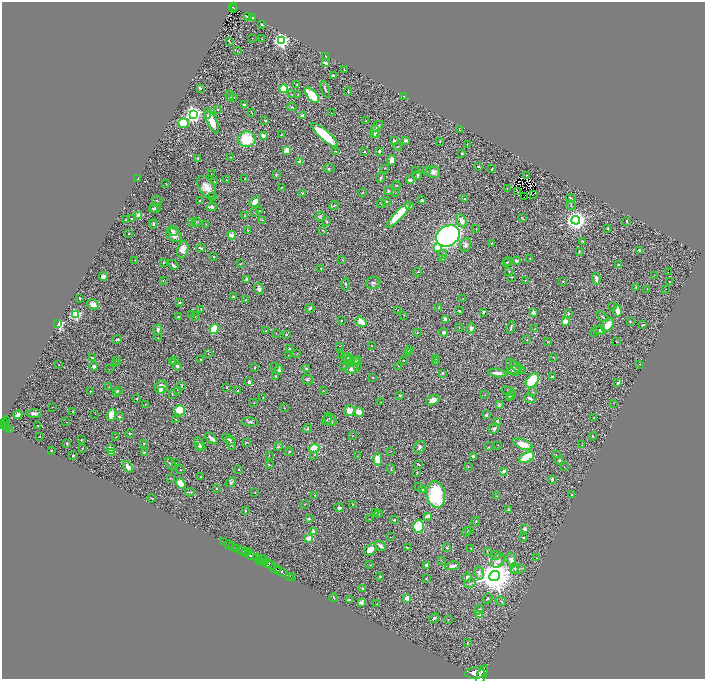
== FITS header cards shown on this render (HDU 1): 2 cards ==
NAXIS1  =                 1406
NAXIS2  =                 1353

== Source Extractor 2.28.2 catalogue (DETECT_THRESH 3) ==
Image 1406 x 1353 px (HDU 1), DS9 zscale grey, zoomed out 1/2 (1 PNG px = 2 x 2 image px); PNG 707 x 681 px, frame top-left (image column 2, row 1353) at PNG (2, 2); each listed source drawn as its Kron ellipse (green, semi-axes under 4 px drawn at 4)
Background 1.16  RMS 0.024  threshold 0.071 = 3 sigma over >= 5 px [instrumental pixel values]
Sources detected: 515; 55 cannot appear on this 1/2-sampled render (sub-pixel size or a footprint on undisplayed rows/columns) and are neither listed nor drawn; the other 460 listed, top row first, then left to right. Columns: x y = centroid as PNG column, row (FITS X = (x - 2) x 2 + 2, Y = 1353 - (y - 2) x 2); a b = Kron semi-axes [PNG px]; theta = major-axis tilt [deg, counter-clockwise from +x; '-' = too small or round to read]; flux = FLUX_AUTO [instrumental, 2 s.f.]
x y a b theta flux
233 7 4 2 - 140
233 9 2 1 - 26
247 16 2 1 - 1.6
253 18 3 2 - 8.7
262 25 3 2 - 5.8
252 38 2 1 - 1.1
262 39 3 2 - 1.5
229 41 3 1 - 3.5
281 41 4 4 - 1500
237 51 2 2 - 1.3
326 56 2 2 - 3.7
325 63 4 2 - 9.2
344 70 3 1 - 3.7
333 76 3 2 - 11
297 84 3 2 - 4.7
200 88 3 2 - 11
284 89 4 4 - 180
325 89 9 2 -71 7.7
348 91 4 2 - 3.1
291 94 4 2 - 2.3
298 94 2 2 - 1.8
312 95 9 5 -48 250
230 96 5 3 - 11
404 96 3 2 - 1.4
234 98 2 2 - 1.8
244 104 4 2 - 12
292 107 4 3 - 4.5
218 109 4 3 - 5.8
251 113 4 1 - 2.7
331 113 2 2 - 1.3
193 114 4 4 - 1900
207 115 2 1 - 3.5
302 116 3 3 - 11
265 120 2 2 - 5.2
212 121 14 5 -65 92
366 121 2 1 - 1.8
183 123 5 5 - 110
377 126 6 2 40 6.8
459 130 2 1 - 1.1
374 131 7 4 74 23
377 134 4 3 - 36
281 135 3 2 - 2.2
324 135 17 5 -41 220
263 136 3 3 - 26
247 139 8 8 - 170
394 140 4 3 - 10
406 140 3 3 - 12
440 141 3 2 - 3.3
467 144 2 1 - 1.7
398 147 4 2 - 2.9
287 150 3 3 - 66
336 151 2 2 - 2.2
379 151 3 3 - 6.2
364 152 3 2 - 4.1
462 153 2 2 - 6
231 157 3 2 - 2.5
198 158 3 3 - 6.1
392 160 5 3 - 17
300 162 3 3 - 39
479 166 3 3 - 5.3
329 168 6 3 4 4.3
385 168 2 2 - 2.6
492 169 3 2 - 3.2
416 171 3 2 - 2.4
426 171 3 2 - 3.1
433 172 7 6 - 21
211 174 2 2 - 1.3
276 175 4 3 - 5.2
418 175 4 3 - 6.6
527 175 3 2 - 1.7
245 178 2 1 - 2
380 178 5 2 - 4.5
138 179 3 2 - 2.3
226 180 2 1 - 1.6
410 180 4 3 - 19
215 182 3 2 - 2.8
166 184 2 1 - 2.2
396 185 4 3 - 3.4
207 187 12 7 -55 54
282 187 3 2 - 2.6
507 189 2 1 - 1.5
388 191 3 3 - 9
517 192 2 1 - 2
302 193 3 2 - 3.4
363 193 3 2 - 3.3
395 193 2 1 - 1.9
533 194 2 1 - 4.1
212 197 3 2 - 5.6
524 197 2 1 - 1.4
571 198 5 3 - 8.6
465 199 3 2 - 3.3
422 200 4 3 - 5.9
157 201 5 2 - 2.8
200 201 3 2 - 5.7
386 201 4 3 - 6.6
255 202 6 4 44 46
381 203 4 2 - 5
571 205 5 2 - 4.9
334 206 4 3 - 5.6
410 206 4 3 - 9.2
212 207 5 3 - 15
155 208 5 3 - 7.4
153 209 4 3 - 5.8
259 210 2 1 - 2
255 213 3 2 - 2.2
139 215 3 2 - 170
244 215 3 2 - 3
399 215 17 4 47 180
320 217 5 4 - 6.5
522 218 3 1 - 2.3
131 219 3 2 - 4
126 220 2 1 - 3.3
262 220 3 2 - 1.5
576 220 4 4 - 3600
462 221 7 4 -63 28
626 221 3 2 - 4.4
196 222 4 2 - 2.8
327 222 4 3 - 4.3
191 223 2 1 - 1.2
153 224 4 3 - 7
206 224 2 2 - 2.3
476 228 2 2 - 3
608 228 2 2 - 3
248 230 3 2 - 4.8
323 230 3 2 - 2.7
173 231 5 5 - 12
129 234 2 2 - 2.2
174 235 8 6 -28 31
232 235 4 3 - 43
448 236 13 10 31 1700
582 241 3 3 - 4.8
492 243 2 2 - 3.2
465 245 7 5 66 13
201 248 5 2 - 6.2
437 248 3 3 - 89
183 250 9 5 73 46
639 250 2 2 - 20
579 251 4 3 - 4.2
443 254 4 3 - 6.9
214 257 3 2 - 2.1
443 258 4 3 - 3.4
530 258 2 2 - 2.8
342 259 3 2 - 2.4
134 260 2 2 - 1.3
516 261 4 4 - 11
164 262 2 2 - 3.4
507 262 3 2 - 3
509 262 4 3 - 4.1
240 264 2 1 - 1.6
618 264 3 2 - 3.1
173 265 6 3 -43 7.9
321 268 2 2 - 5.2
509 271 3 3 - 3.3
668 271 2 1 - 26
418 272 4 2 - 3.1
654 275 2 2 - 1.2
103 276 4 3 - 16
511 277 2 2 - 3.1
596 278 6 3 -79 23
247 280 3 3 - 22
525 280 2 2 - 2.3
163 281 3 2 - 2.1
563 281 2 2 - 1.5
669 281 2 1 - 1.3
373 283 7 6 - 12
346 284 6 2 88 5.9
636 287 2 2 - 2.5
259 289 6 4 -78 16
647 289 2 1 - 1
665 289 2 1 - 1.4
233 297 3 2 - 4.9
79 298 3 1 - 2.6
463 299 2 2 - 2.5
246 300 4 3 - 3.3
180 302 3 3 - 4.8
93 304 6 4 -30 35
613 306 2 1 - 2.5
310 308 4 3 - 11
439 308 4 3 - 4.3
201 309 3 2 - 1.6
398 310 3 2 - 1.5
459 311 3 2 - 3.3
617 311 6 3 -79 62
483 312 3 2 - 5.6
533 312 2 2 - 52
568 314 4 3 - 6
75 315 3 3 - 620
191 315 2 2 - 1.9
404 315 2 1 - 2.1
178 317 4 2 - 6.4
195 317 3 1 - 1.5
602 317 7 2 -38 8.4
445 319 4 3 - 18
341 320 2 2 - 2.5
565 321 4 3 - 39
630 321 3 2 - 4.1
361 322 6 4 -37 52
58 324 3 2 - 750
608 325 8 5 53 66
643 325 3 1 - 3.1
511 327 6 2 70 6.8
459 328 2 1 - 1.6
471 328 6 4 85 13
158 329 5 3 - 13
214 329 5 4 - 130
534 329 3 2 - 3.1
599 330 7 4 -13 12
266 331 2 1 - 1.8
444 332 4 3 - 24
276 333 2 2 - 1.4
417 333 2 2 - 2.8
594 333 3 2 - 1.8
286 334 3 3 - 4.7
158 338 2 1 - 2.6
117 340 5 3 - 5.6
527 340 2 2 - 3.2
548 342 3 2 - 2.3
616 342 2 2 - 2.3
371 345 2 1 - 1.3
339 346 2 1 - 1.2
289 349 3 2 - 9.4
409 350 3 2 - 3
409 352 2 2 - 2
208 353 3 2 - 2.3
297 353 2 2 - 1.4
288 355 2 1 - 2.1
341 355 2 2 - 2.6
553 357 3 2 - 2.7
92 358 2 2 - 2.9
347 358 5 4 - 11
436 358 3 2 - 3.1
200 359 4 3 - 4.9
350 359 5 4 - 6.5
116 360 3 2 - 2.5
403 360 2 1 - 2.7
174 361 3 3 - 2.6
357 361 5 2 - 3.6
173 362 2 2 - 2.1
353 362 7 4 24 11
436 362 4 2 - 3.1
115 363 3 2 - 2.1
640 364 2 2 - 1.7
59 365 2 1 - 1.8
94 366 4 3 - 13
177 366 4 3 - 9.4
275 366 2 1 - 6.2
398 366 2 2 - 1.8
344 367 4 2 - 3
357 367 2 1 - 2.4
513 367 9 6 -61 15
255 368 3 2 - 3.3
518 368 9 3 -35 7.5
109 369 3 2 - 1.3
279 369 5 3 - 18
307 369 4 3 - 6.4
351 369 6 5 - 17
514 370 8 4 12 11
442 373 4 3 - 4.7
497 373 9 3 -5 28
275 376 3 1 - 2.7
552 376 3 2 - 3.3
373 378 2 2 - 3.5
307 379 6 4 -30 8.1
532 380 8 5 52 230
249 382 4 3 - 15
618 383 3 2 - 11
182 385 4 2 - 4.7
109 387 3 2 - 1.8
161 387 7 6 - 36
226 387 2 2 - 5
162 390 4 3 - 6.5
177 390 2 1 - 1.2
90 391 2 2 - 4.6
118 391 2 2 - 2.5
237 391 3 2 - 2.9
323 391 2 2 - 1.4
509 391 7 2 -17 4.9
117 392 4 3 - 5.6
533 392 4 3 - 3
172 395 2 1 - 2.8
400 395 3 2 - 4.5
485 395 2 2 - 2.3
511 395 5 4 - 7.3
509 396 3 3 - 3.5
263 398 3 2 - 2.2
530 398 5 3 - 15
137 399 3 2 - 4.6
433 400 7 4 25 35
381 402 2 1 - 1.5
254 403 3 2 - 2.1
613 403 2 1 - 1
145 404 2 2 - 1.6
499 405 4 2 - 6.4
52 407 2 1 - 2.8
285 408 2 2 - 1.6
180 410 5 5 - 180
349 410 5 5 - 43
72 412 3 2 - 3.6
359 412 5 4 - 49
34 413 7 3 2 14
95 414 2 1 - 1.2
18 415 4 3 - 31
111 415 6 4 73 64
486 415 2 2 - 24
119 416 4 3 - 5.1
594 418 2 2 - 2.1
176 419 2 1 - 1.5
326 420 5 2 - 4.7
330 420 7 5 -51 10
497 421 3 3 - 5
6 422 5 2 - 600
66 422 2 1 - 2.4
250 422 8 3 -6 7.8
5 424 4 2 - 530
3 425 3 2 - 750
7 426 2 2 - 160
38 426 2 2 - 2.1
6 428 2 1 - 230
308 428 5 3 - 6.6
9 429 4 2 - 230
494 429 5 5 - 9.1
130 433 4 2 - 3.1
353 435 2 1 - 1.4
40 436 2 2 - 3.2
593 436 4 3 - 3.4
116 437 3 2 - 2
212 438 7 3 -43 29
229 439 7 3 -27 8.7
81 440 3 3 - 2.9
246 442 3 2 - 2.8
67 443 2 2 - 5.2
144 443 2 2 - 3.3
231 443 7 4 -66 10
200 444 8 2 -55 8.5
523 444 10 5 -22 76
498 445 2 1 - 1.3
582 445 3 2 - 1.2
199 447 4 3 - 6.9
278 447 5 3 - 6.4
420 447 6 5 - 13
489 447 3 2 - 3
82 448 3 2 - 2.4
314 448 5 4 - 110
110 449 3 2 - 28
51 450 2 2 - 2.5
391 451 3 2 - 1.4
144 452 3 2 - 4.3
289 452 4 3 - 4.6
111 453 3 3 - 15
556 454 2 2 - 1.9
73 455 4 3 - 3.4
269 455 3 2 - 2.4
314 455 2 2 - 7.8
357 456 2 2 - 1.6
473 456 3 2 - 12
527 457 8 5 29 170
378 459 6 4 -79 68
559 460 4 4 - 6.5
175 462 2 1 - 1.6
171 464 8 3 -52 6.8
418 464 2 2 - 5.3
269 465 3 2 - 3
128 467 7 4 -57 21
468 467 3 2 - 1.8
564 467 2 1 - 2.2
391 469 4 2 - 3.5
181 470 2 2 - 3.4
239 470 2 1 - 2.1
504 471 4 3 - 17
417 473 3 2 - 2.9
201 477 3 3 - 2.3
170 478 3 2 - 2.7
552 479 3 2 - 11
231 482 6 4 37 6.6
181 483 5 4 - 52
418 486 2 2 - 1.4
216 488 2 2 - 2.8
423 490 2 2 - 2.4
190 492 5 2 - 5.6
255 492 2 2 - 2.2
436 494 13 9 -81 320
315 495 2 2 - 2
572 495 2 2 - 5.6
497 496 2 1 - 2.1
151 498 4 2 - 2.5
305 504 2 2 - 1.7
353 504 3 3 - 2.6
339 508 5 3 - 11
509 509 4 3 - 4.6
245 510 3 2 - 2.3
375 512 2 2 - 1.5
379 514 4 3 - 3.4
427 516 4 2 - 15
309 519 2 2 - 7.5
369 519 2 1 - 1.1
394 520 4 2 - 5.6
476 521 4 2 - 3
418 526 6 5 - 230
525 529 3 3 - 30
313 531 4 3 - 12
470 531 3 2 - 2
467 532 5 1 - 2.4
390 537 2 1 - 1.9
308 538 3 2 - 81
524 538 3 2 - 4.6
223 542 4 1 - 43
228 544 2 1 - 79
232 546 2 1 - 270
381 546 6 3 -35 11
407 547 3 2 - 2.3
236 548 3 2 - 420
447 548 2 2 - 3.8
471 548 2 2 - 4.3
370 550 7 5 43 46
241 551 4 2 - 2000
487 551 3 2 - 2
248 552 2 1 - 260
245 553 2 2 - 590
251 555 6 3 -30 4500
496 555 5 3 - 5.9
257 558 4 3 - 1600
537 558 2 1 - 1.2
263 559 4 2 - 290
441 560 3 2 - 1.9
511 560 7 4 -75 26
260 561 3 1 - 630
498 561 8 6 49 23
265 563 4 3 - 950
268 564 4 1 - 790
271 565 4 2 - 830
370 565 2 2 - 2.2
426 565 3 2 - 11
453 566 7 3 9 14
514 568 5 3 - 7.1
275 569 5 2 - 2300
518 569 8 3 14 9.5
281 572 6 2 -31 2700
479 573 6 4 -76 14
290 576 2 1 - 41
495 576 5 5 - 13000
292 577 3 2 - 86
380 577 3 3 - 5
467 577 4 3 - 8.4
426 579 2 2 - 2.9
470 583 6 3 18 4.7
362 589 2 2 - 4.4
334 598 4 2 - 5.1
407 598 2 2 - 87
487 598 6 3 49 6.5
349 600 3 2 - 11
501 601 5 3 - 5.7
361 603 2 2 - 56
377 604 3 1 - 1.8
479 610 5 3 - 9.9
479 614 3 2 - 92
434 618 5 3 - 7.4
448 619 3 2 - 2.1
467 643 4 2 - 2.9
475 673 10 5 4 9400
482 674 10 4 68 7100
At the frame edge (FLAGS 8, measured only in part): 2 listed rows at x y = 3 425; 482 674
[55 sub-pixel or undisplayed-footprint detections neither listed nor drawn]